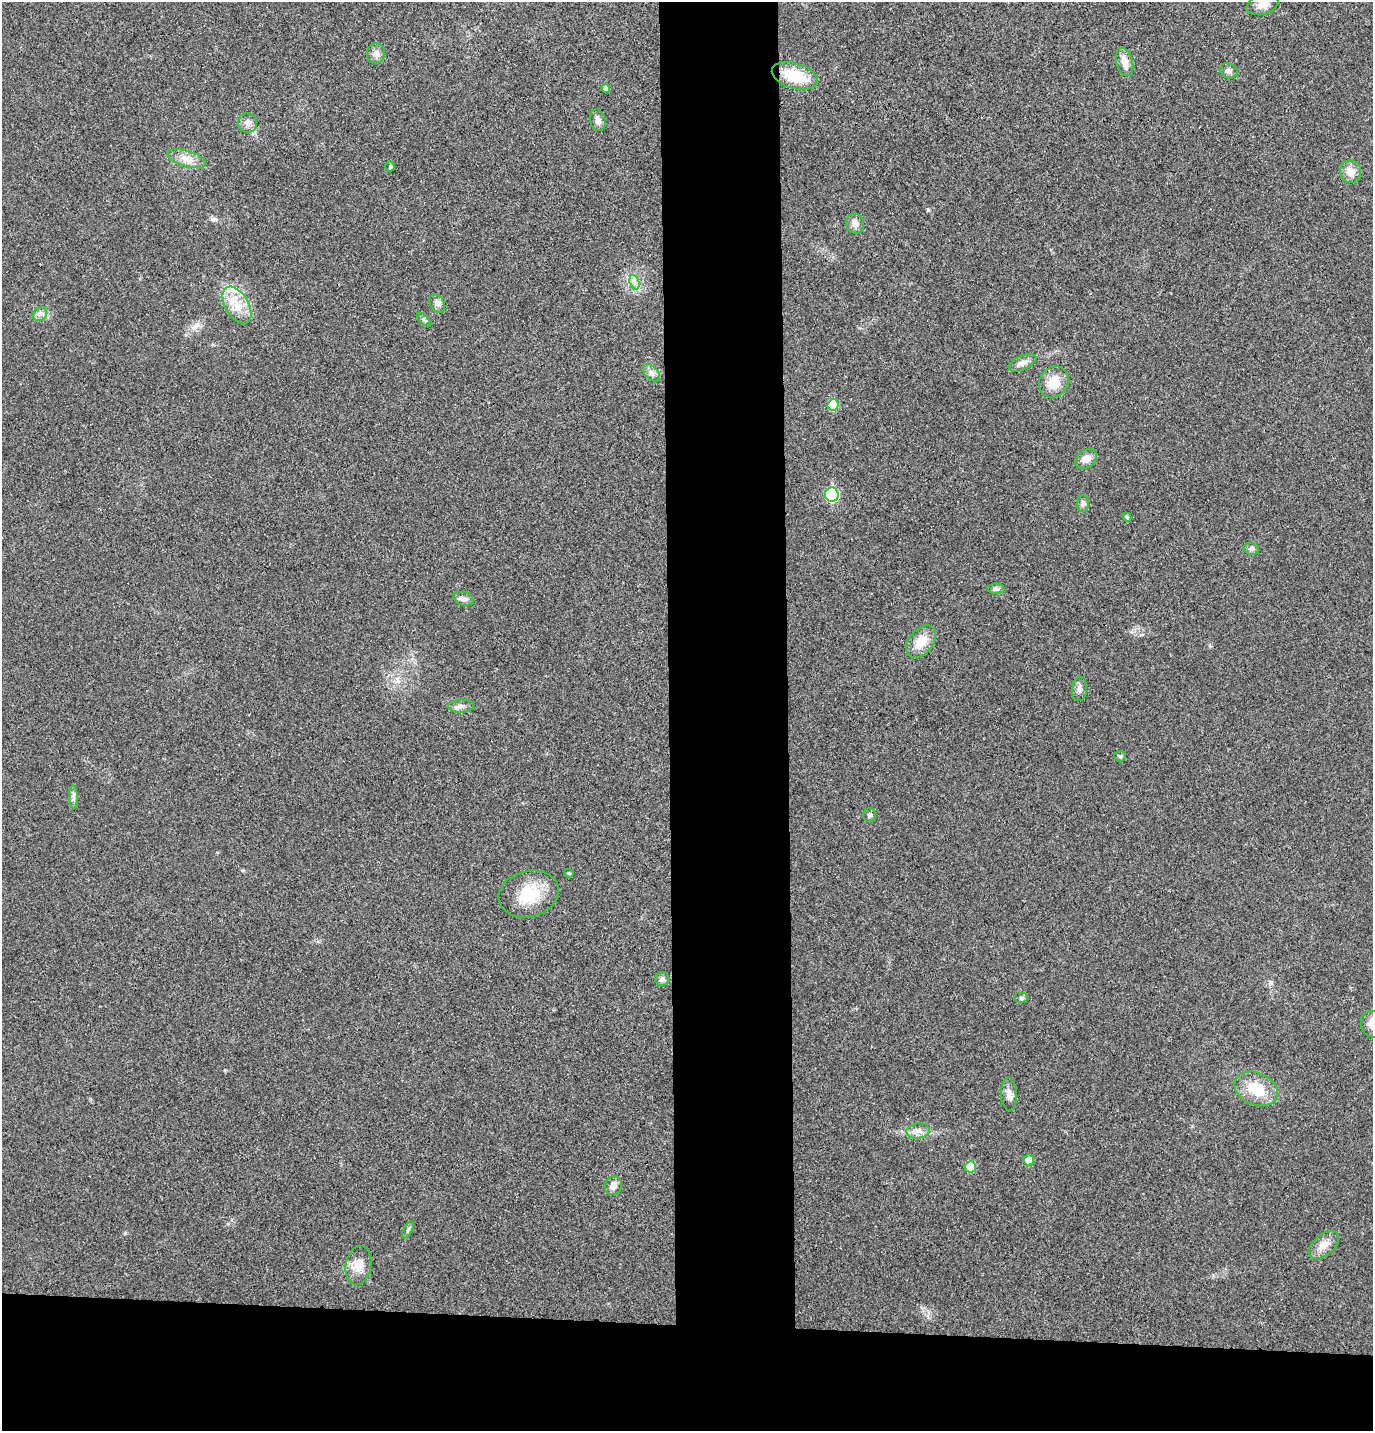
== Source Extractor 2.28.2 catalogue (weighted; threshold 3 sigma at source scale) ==
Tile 8 of 3 x 3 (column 2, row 3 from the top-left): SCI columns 1501-2871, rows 8-1436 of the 4373 x 4297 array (HDU 1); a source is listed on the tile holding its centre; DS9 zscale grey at full resolution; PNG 1375 x 1433 px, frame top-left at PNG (2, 2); each listed source drawn as its Kron ellipse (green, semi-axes under 4 px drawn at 4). Shown black and unused: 15% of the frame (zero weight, under 3 of 4 exposures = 6% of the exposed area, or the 3 px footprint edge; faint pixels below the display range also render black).
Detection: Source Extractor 2.28.2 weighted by HDU 2 'WHT'; one run over the whole footprint, this tile lists its part. Background 0.0298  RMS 0.006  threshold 0.0268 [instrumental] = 3 sigma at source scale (4.5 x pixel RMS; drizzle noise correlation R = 1.50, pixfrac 1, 0.05/0.05 arcsec/px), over >= 5 px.
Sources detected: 49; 1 inside a brighter listed object's ellipse — not listed separately; the other 48 listed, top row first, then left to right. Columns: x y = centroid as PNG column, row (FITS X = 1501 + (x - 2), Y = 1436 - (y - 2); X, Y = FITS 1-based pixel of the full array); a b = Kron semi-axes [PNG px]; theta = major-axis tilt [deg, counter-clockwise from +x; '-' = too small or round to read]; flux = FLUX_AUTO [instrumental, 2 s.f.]
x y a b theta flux
1262 4 16 10 18 5.6
376 53 10 9 - 3.6
1125 62 14 8 -74 5.5
1228 71 9 7 -23 2.1
795 76 23 12 -17 21
606 89 4 4 - 2.1
598 120 11 7 -75 2.8
248 123 10 9 - 3.5
187 159 20 8 -16 5.7
390 166 5 5 - 1.1
1351 172 11 10 - 5.7
855 223 10 9 - 4
634 282 7 4 -71 1.9
437 304 10 7 -60 2.2
237 305 20 11 -59 11
40 314 8 6 45 2
424 320 9 3 -45 1
1023 363 15 7 24 3.3
651 373 11 6 -45 2.4
1054 382 16 14 56 10
833 405 5 5 - 15
1086 459 12 8 36 4.9
832 495 7 6 - 54
1083 504 8 6 88 1.6
1127 517 4 4 - 1.2
1251 549 8 6 -20 1.5
996 589 8 5 0 1.5
463 599 10 6 -17 2.4
921 642 18 12 51 10
1079 689 12 7 87 2.5
461 706 13 6 4 2.6
1120 756 6 5 - 0.98
73 797 11 4 -85 1.7
870 815 7 6 - 1.4
569 873 5 4 - 0.74
529 894 30 23 14 22
662 979 7 7 - 1.8
1022 998 7 5 0 1.2
1372 1024 13 11 -72 4.7
1256 1089 23 16 -23 17
1009 1095 16 8 -86 3.7
918 1131 11 7 8 3.4
1029 1160 5 5 - 4.7
970 1167 5 5 - 13
613 1185 9 8 - 4
408 1230 9 4 64 1.2
1324 1245 18 10 39 6
358 1265 19 13 80 7.5
Isophote crosses this tile's border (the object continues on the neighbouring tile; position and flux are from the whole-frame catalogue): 2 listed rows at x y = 1262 4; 1372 1024
Unlisted compact peaks at least as high as the median listed source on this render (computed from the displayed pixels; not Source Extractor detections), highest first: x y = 928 210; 212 219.